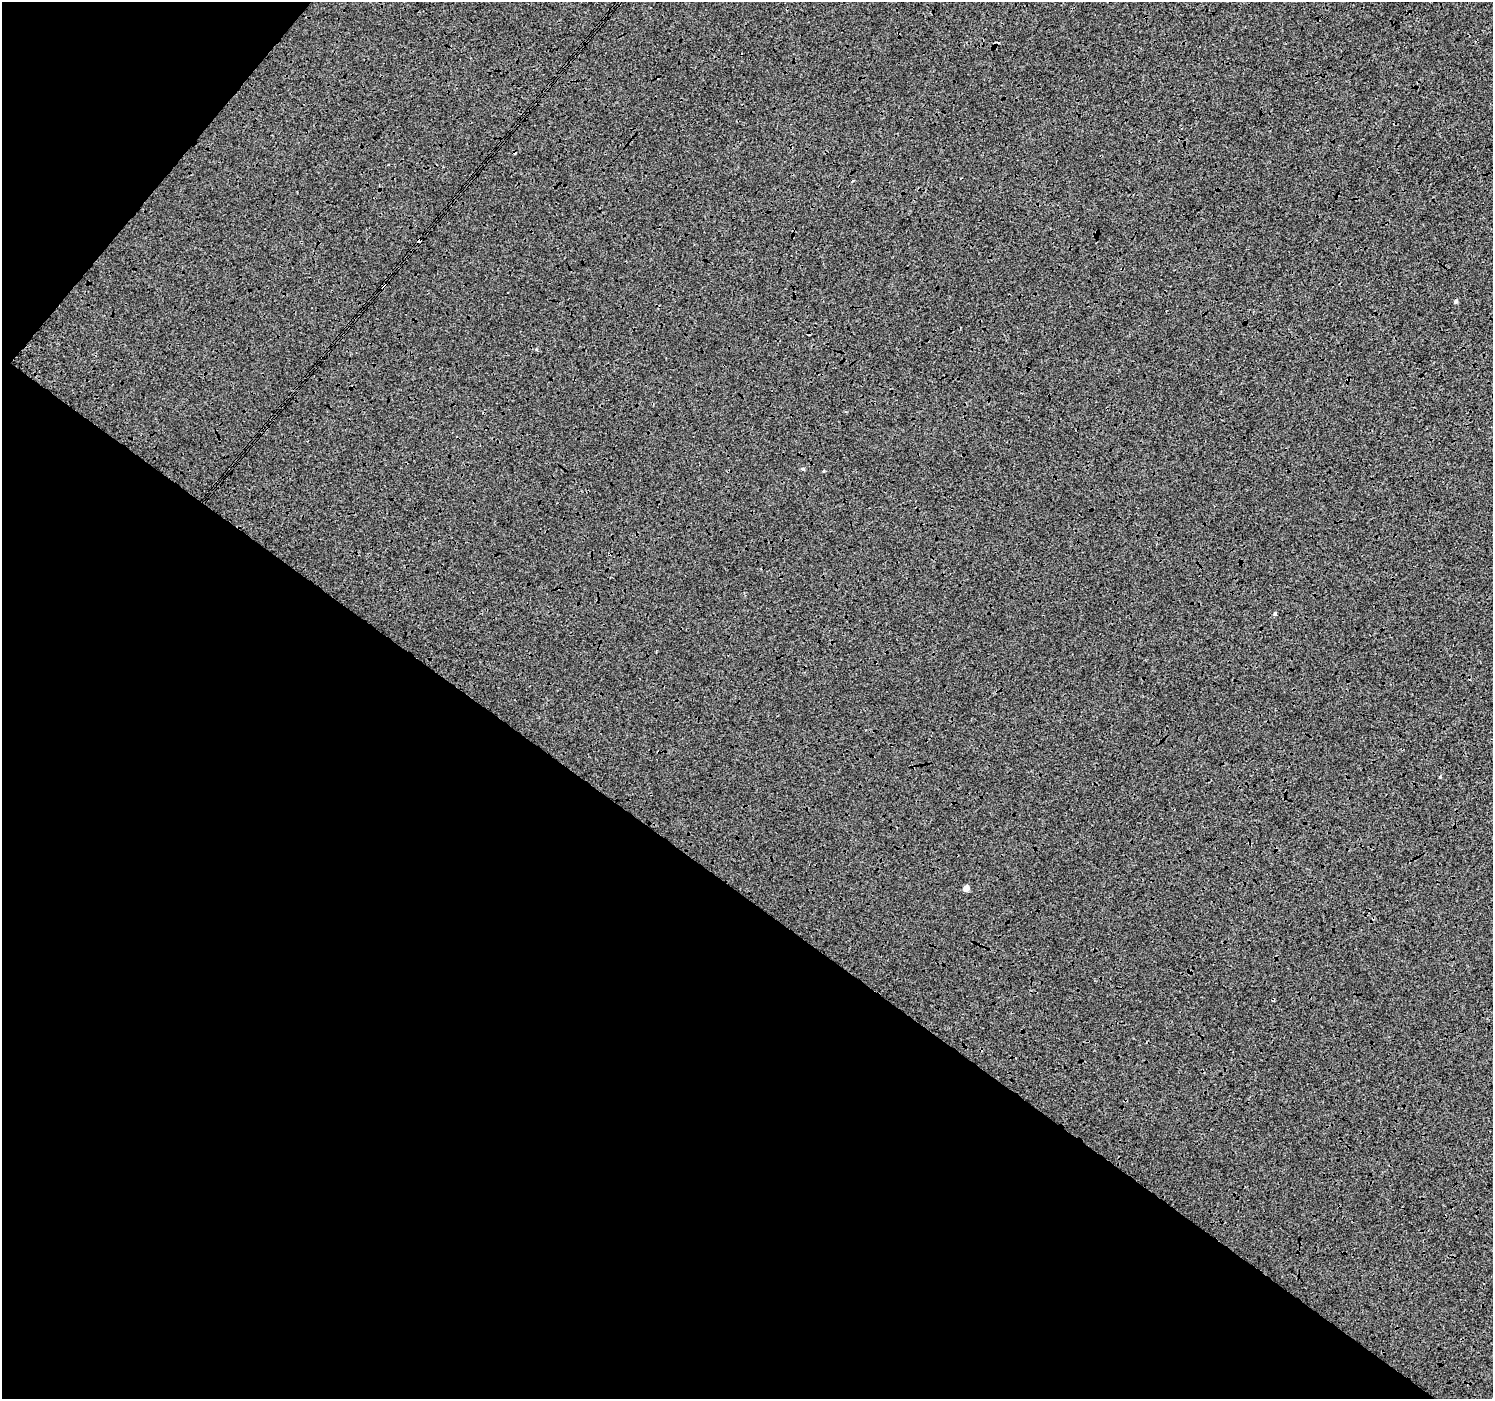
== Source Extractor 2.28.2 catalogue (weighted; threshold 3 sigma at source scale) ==
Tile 9 of 4 x 4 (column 1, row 3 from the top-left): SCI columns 2-1492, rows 1575-2971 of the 5973 x 6010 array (HDU 1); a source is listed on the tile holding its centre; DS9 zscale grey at full resolution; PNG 1495 x 1401 px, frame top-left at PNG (2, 2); no overlay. Shown black and unused: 39% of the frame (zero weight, under 3 of 4 exposures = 2% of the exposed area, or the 3 px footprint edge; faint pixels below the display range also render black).
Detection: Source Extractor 2.28.2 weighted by HDU 2 'WHT'; one run over the whole footprint, this tile lists its part. Background -0.00333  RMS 0.0066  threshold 0.0298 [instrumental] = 3 sigma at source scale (4.5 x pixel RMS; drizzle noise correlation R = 1.50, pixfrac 1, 0.0396/0.0396 arcsec/px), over >= 5 px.
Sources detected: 6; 2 cosmic-ray / hot-pixel residue — not listed; the other 4 listed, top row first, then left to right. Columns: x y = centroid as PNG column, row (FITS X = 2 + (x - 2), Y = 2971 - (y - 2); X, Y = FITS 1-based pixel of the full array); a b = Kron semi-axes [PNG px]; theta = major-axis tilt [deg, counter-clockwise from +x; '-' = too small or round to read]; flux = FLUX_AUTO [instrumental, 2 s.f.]
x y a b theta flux
1456 301 4 4 - 1.2
802 469 5 3 - 0.7
1275 614 3 3 - 2.1
966 888 4 4 - 5.1